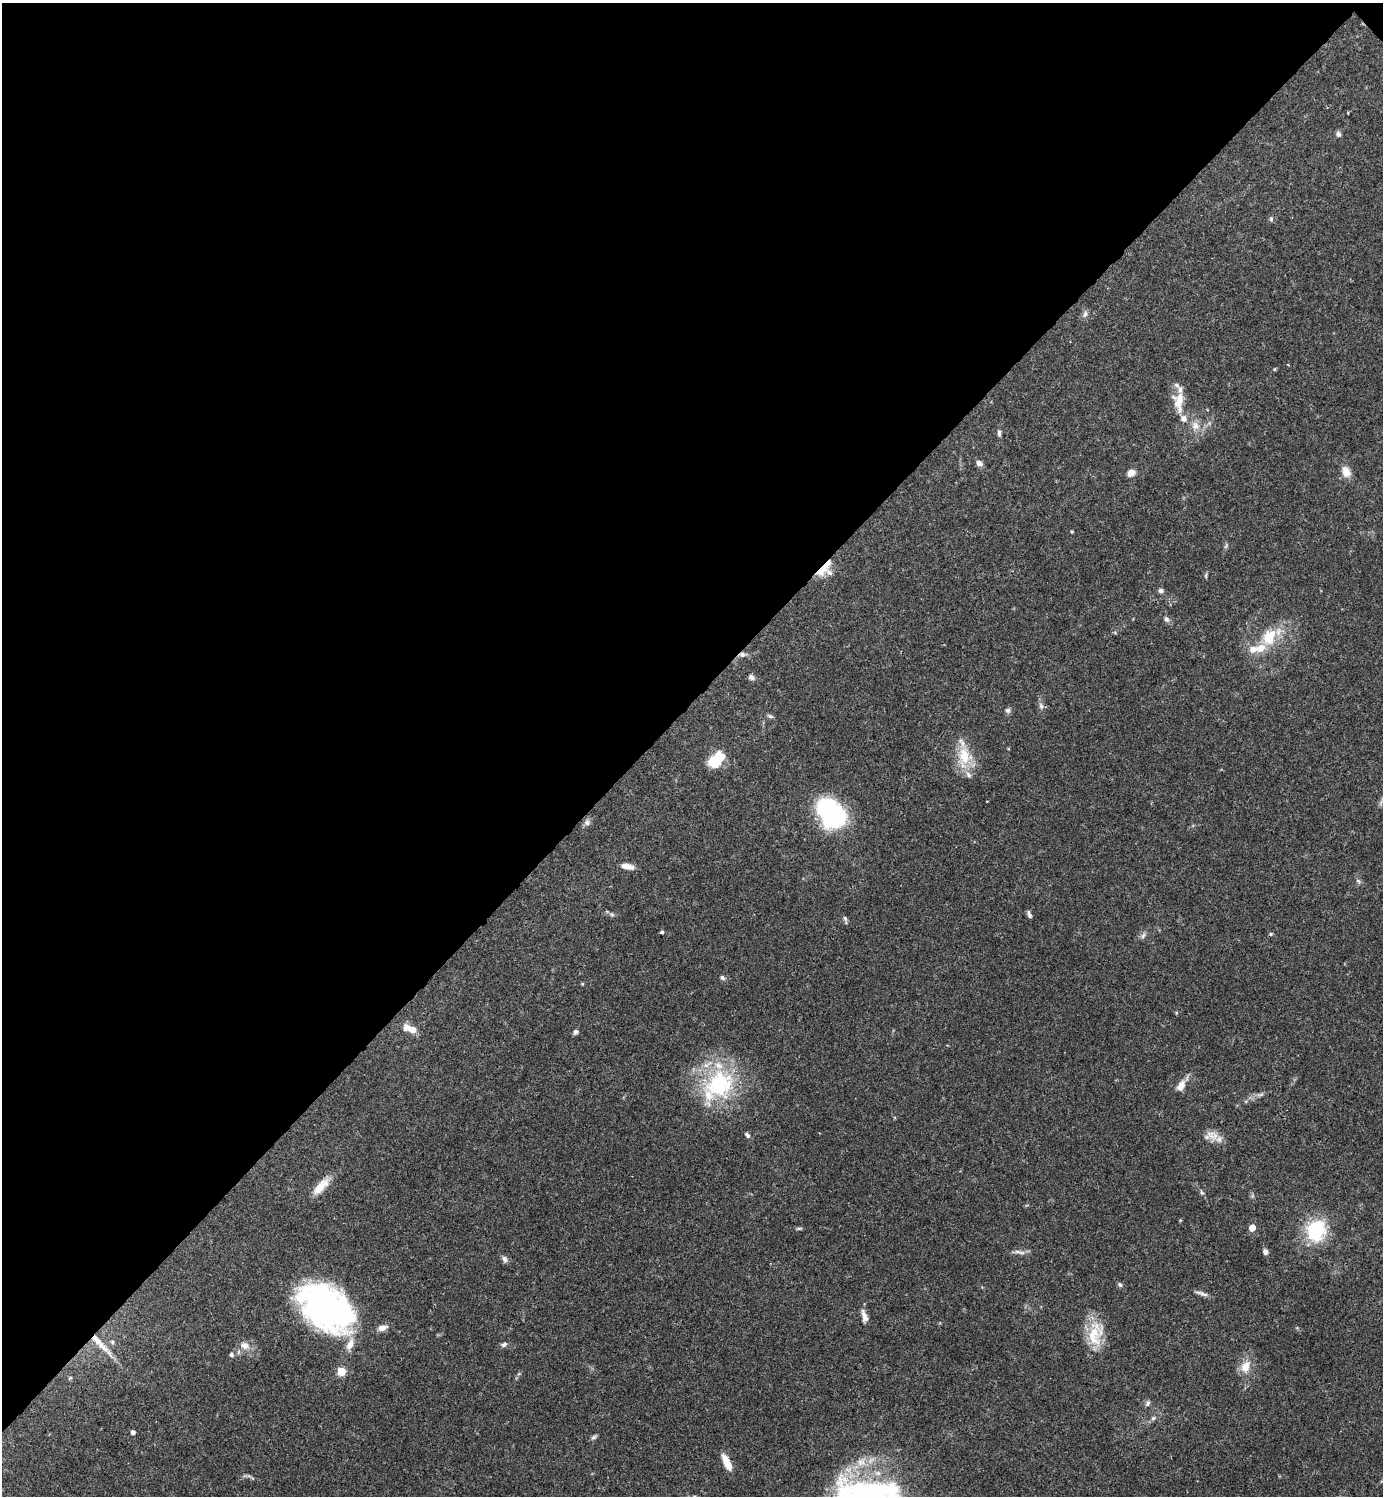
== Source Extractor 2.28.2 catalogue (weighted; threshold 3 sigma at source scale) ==
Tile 2 of 4 x 4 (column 2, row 1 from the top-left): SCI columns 1681-3061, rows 4485-5978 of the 5980 x 5981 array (HDU 1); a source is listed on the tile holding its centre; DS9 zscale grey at full resolution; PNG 1385 x 1498 px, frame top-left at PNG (2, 3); no overlay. Shown black and unused: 47% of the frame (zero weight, under 3 of 4 exposures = <1% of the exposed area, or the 3 px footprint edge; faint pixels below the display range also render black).
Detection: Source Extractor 2.28.2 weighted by HDU 2 'WHT'; one run over the whole footprint, this tile lists its part. Background 0.0387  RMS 0.0026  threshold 0.0117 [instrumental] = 3 sigma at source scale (4.5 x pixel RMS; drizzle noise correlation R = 1.50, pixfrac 1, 0.05/0.05 arcsec/px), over >= 5 px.
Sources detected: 89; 1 inside a brighter object's white glare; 1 cosmic-ray / hot-pixel residue — not listed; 15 inside a brighter listed object's ellipse — not listed separately; the other 72 listed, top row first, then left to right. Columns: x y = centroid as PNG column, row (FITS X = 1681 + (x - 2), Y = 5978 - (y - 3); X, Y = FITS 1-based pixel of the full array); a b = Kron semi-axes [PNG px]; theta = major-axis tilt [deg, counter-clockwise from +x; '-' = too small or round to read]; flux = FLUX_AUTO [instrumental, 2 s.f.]
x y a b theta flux
1339 134 7 5 -67 0.76
1271 219 7 5 -71 0.46
1085 314 10 6 74 0.85
1275 369 5 3 - 0.24
1179 401 24 15 86 4.9
1195 426 13 11 -63 2.6
999 433 9 5 -89 0.72
979 463 8 6 -26 1.1
1346 472 14 10 -69 2.7
1131 473 9 7 27 1.8
1071 531 4 3 - 0.34
1226 546 8 4 54 0.42
821 570 18 11 62 3.8
1206 575 7 4 89 0.37
1161 591 6 5 - 0.77
1167 619 8 6 -65 0.79
1115 632 6 4 -2 0.29
1269 638 20 17 82 7.8
1253 649 12 9 12 2.3
742 654 9 6 9 1
751 677 9 7 -35 0.83
1041 706 9 6 -79 0.86
1008 710 7 6 - 0.75
770 716 9 5 -16 0.54
964 756 29 18 -88 7.6
712 762 22 9 60 4.2
832 813 27 19 -49 43
587 823 9 8 - 0.89
627 866 14 6 -14 2.1
1358 881 7 4 -45 0.51
1029 914 9 4 -74 0.68
612 915 7 5 -52 0.48
845 918 9 5 -66 0.58
662 932 4 4 - 0.39
1143 936 9 5 63 0.73
722 978 7 5 -40 0.6
582 984 5 3 - 0.22
410 1029 18 8 -21 3.4
575 1032 6 5 - 0.8
719 1084 42 33 31 27
1181 1086 12 8 62 2.6
747 1135 8 5 -52 0.63
1210 1135 20 10 -54 2.4
321 1186 27 10 45 4.1
1202 1192 7 4 -44 0.45
1180 1220 4 4 - 0.24
799 1228 9 3 1 0.44
1252 1228 5 4 - 5
1315 1230 8 7 - 63
1265 1252 7 5 -69 0.98
1022 1253 14 5 -15 1
505 1259 9 6 -49 0.94
1120 1285 7 5 -29 0.59
1201 1293 20 4 -17 1.1
327 1307 52 32 -37 94
864 1316 15 7 -72 1.9
382 1328 12 7 14 1.8
1095 1334 35 19 80 8.2
112 1342 6 5 - 0.45
100 1344 43 7 -47 4.6
504 1344 7 5 27 0.79
245 1345 14 10 -26 2.1
231 1355 6 4 -52 0.47
1245 1366 18 12 68 3.6
341 1371 5 5 - 13
70 1378 6 3 18 0.29
1148 1403 9 6 58 0.68
1153 1418 7 5 22 0.57
133 1432 4 4 - 1.1
594 1437 9 5 34 0.58
727 1462 18 7 -65 3.6
864 1489 57 16 3 21
Overlapping masked pixels (flux is a lower limit): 3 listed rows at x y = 821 570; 742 654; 100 1344